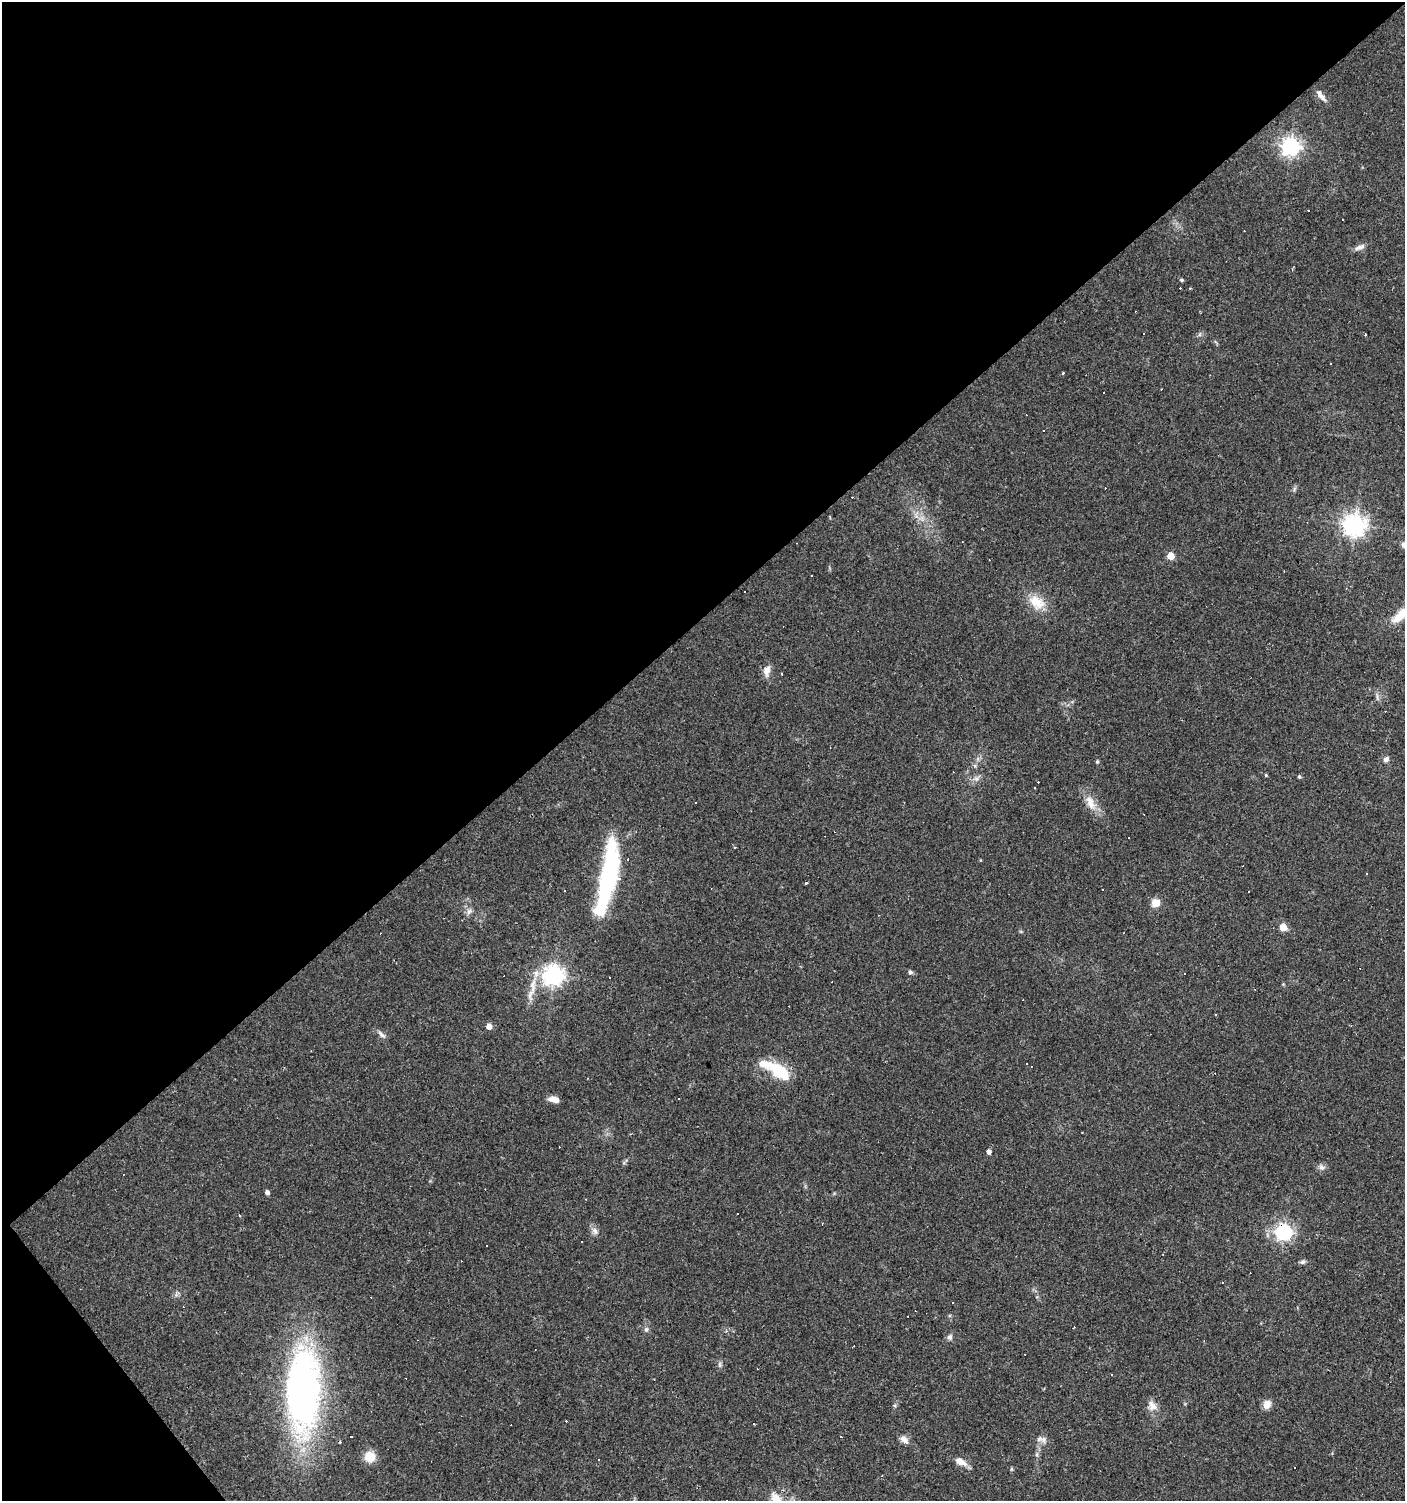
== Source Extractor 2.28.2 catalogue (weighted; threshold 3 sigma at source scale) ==
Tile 5 of 4 x 4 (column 1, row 2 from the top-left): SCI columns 138-1540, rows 2999-4497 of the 5951 x 5996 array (HDU 1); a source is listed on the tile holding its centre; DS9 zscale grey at full resolution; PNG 1407 x 1503 px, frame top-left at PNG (2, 2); no overlay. Shown black and unused: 43% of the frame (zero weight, under 2 of 3 exposures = <1% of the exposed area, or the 3 px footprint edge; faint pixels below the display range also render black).
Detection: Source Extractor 2.28.2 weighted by HDU 2 'WHT'; one run over the whole footprint, this tile lists its part. Background 0.0314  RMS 0.0036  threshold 0.0161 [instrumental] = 3 sigma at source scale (4.5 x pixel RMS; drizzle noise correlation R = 1.50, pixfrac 1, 0.0396/0.0396 arcsec/px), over >= 5 px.
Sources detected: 130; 1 inside a brighter object's white glare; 61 cosmic-ray / hot-pixel residue — not listed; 1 inside a brighter listed object's ellipse — not listed separately; the other 67 listed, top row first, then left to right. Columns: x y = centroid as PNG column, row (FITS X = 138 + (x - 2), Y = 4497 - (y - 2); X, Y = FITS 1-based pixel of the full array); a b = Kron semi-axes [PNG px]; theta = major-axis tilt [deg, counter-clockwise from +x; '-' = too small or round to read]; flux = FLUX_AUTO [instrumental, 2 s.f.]
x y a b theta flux
1321 96 18 6 -52 1.9
1291 146 7 7 - 170
1343 219 3 3 - 1.3
1359 247 15 6 21 1.9
1182 280 4 3 - 0.59
1144 333 3 2 - 0.39
1200 334 6 4 72 0.62
1063 373 3 3 - 0.93
1044 430 3 3 - 0.78
1354 525 8 7 - 280
1171 556 5 5 - 7.1
812 576 3 3 - 1.2
744 591 3 2 - 0.54
1037 602 24 16 -35 7.5
1402 614 26 9 37 8.8
767 670 14 8 71 2.7
781 673 3 3 - 0.72
1386 759 8 6 38 1.2
1097 762 5 4 - 0.51
975 766 6 4 -72 0.62
1266 775 4 3 - 0.39
1299 776 4 4 - 0.63
976 778 13 6 34 1.5
696 802 3 3 - 1.9
1090 802 23 10 -64 4.9
735 848 3 3 - 0.58
607 883 65 19 77 48
807 883 3 3 - 1.4
1156 903 9 9 - 3.8
469 911 9 7 55 1.4
1283 927 5 5 - 7.8
1123 933 2 2 - 0.28
910 972 5 5 - 0.94
1184 973 3 2 - 0.39
553 976 8 7 - 220
610 977 3 2 - 0.48
533 985 28 7 81 5.1
1215 1015 3 2 - 0.37
489 1026 5 5 - 2.8
382 1035 12 6 -40 1.4
779 1071 27 13 -35 13
554 1099 12 6 -11 2.7
679 1099 3 2 - 0.4
988 1151 3 3 - 150
1321 1167 8 7 - 1.2
267 1192 5 4 - 1.3
240 1215 3 3 - 0.57
595 1231 13 6 -59 1.5
1284 1232 7 6 - 130
582 1242 3 2 - 0.43
487 1246 3 3 - 1.6
1302 1262 7 5 21 0.89
646 1330 7 5 73 0.89
950 1337 8 6 71 1.1
1111 1375 3 2 - 0.38
303 1391 78 31 -90 170
1267 1404 9 8 - 3.3
1152 1406 15 11 -46 3
753 1423 3 3 - 0.66
351 1436 3 2 - 0.36
904 1439 13 7 -48 2.1
1039 1439 11 8 3 1.8
1037 1455 7 4 -90 0.73
370 1457 12 11 - 5.8
599 1460 2 2 - 0.29
960 1462 14 8 -27 3.3
776 1500 21 11 -55 7.5
Overlapping masked pixels (flux is a lower limit): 1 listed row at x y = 1284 1232
Isophote crosses this tile's border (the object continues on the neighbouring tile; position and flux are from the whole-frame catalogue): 2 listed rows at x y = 1402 614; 776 1500
Unlisted compact peaks at least as high as the median listed source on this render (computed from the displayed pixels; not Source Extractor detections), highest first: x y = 1011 1469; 720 1365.